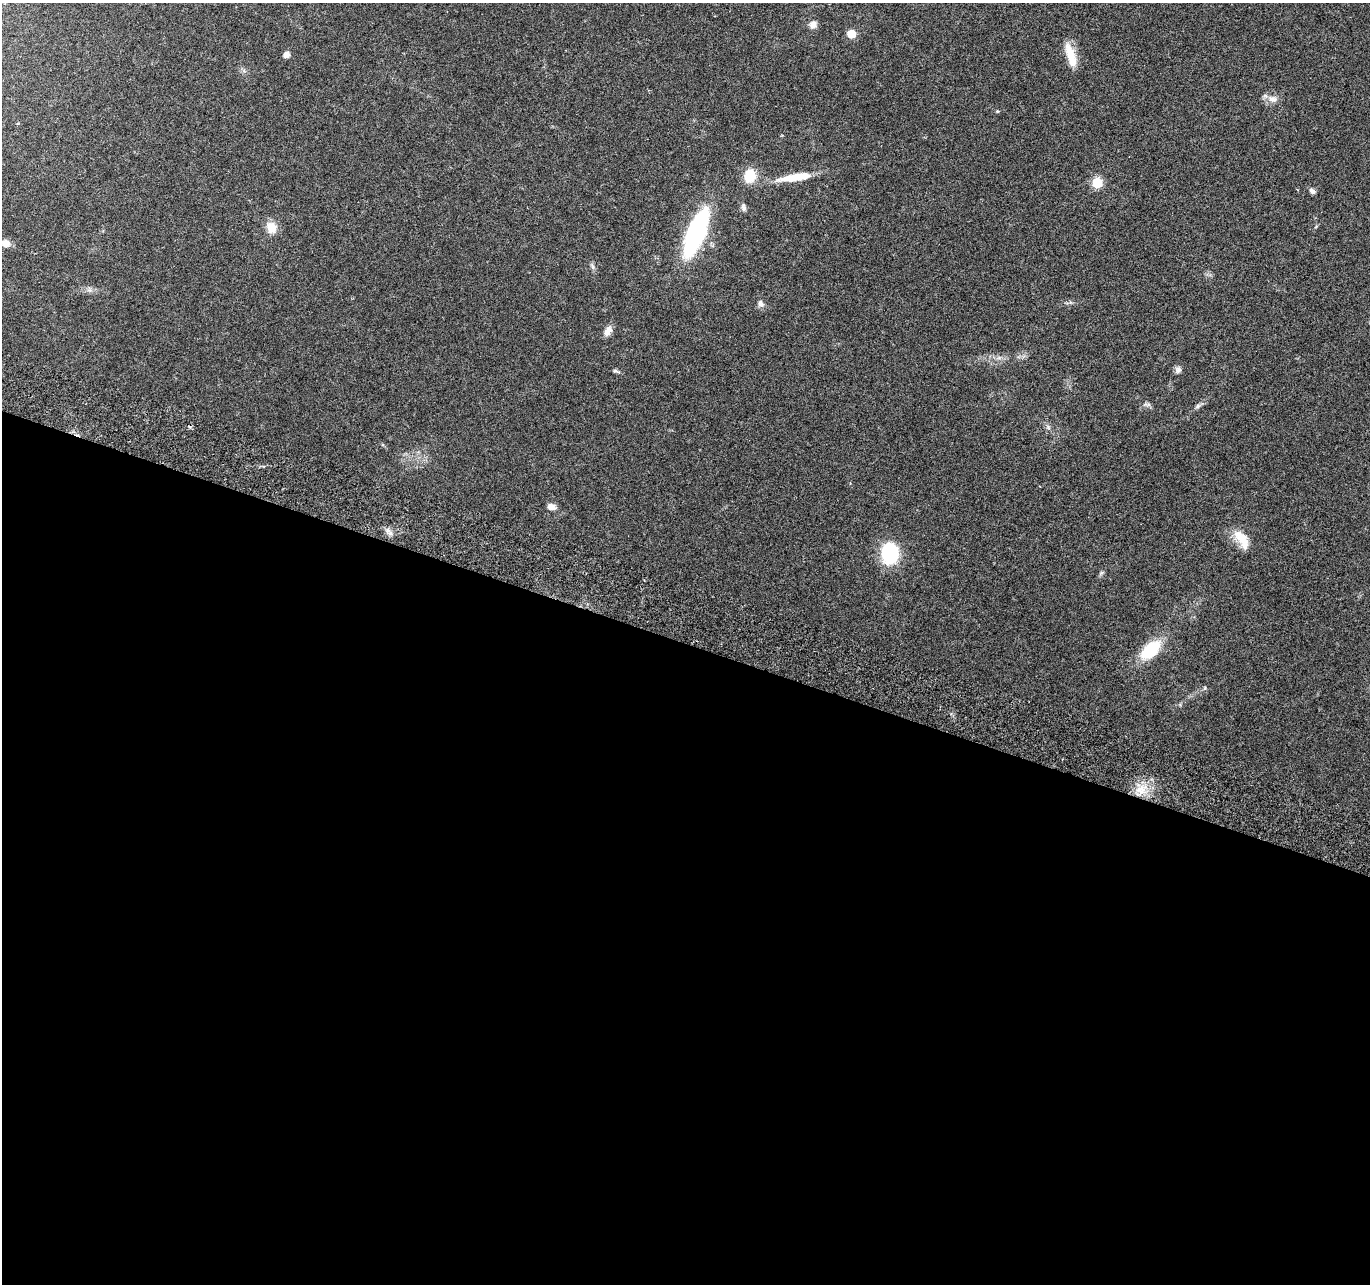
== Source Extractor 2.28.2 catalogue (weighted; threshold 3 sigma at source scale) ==
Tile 14 of 4 x 4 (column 2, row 4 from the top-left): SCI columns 1391-2758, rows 269-1550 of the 5525 x 5730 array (HDU 1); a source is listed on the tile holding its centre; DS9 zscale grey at full resolution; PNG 1372 x 1286 px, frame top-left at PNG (2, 3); no overlay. Shown black and unused: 50% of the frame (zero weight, under 3 of 6 exposures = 3% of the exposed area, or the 3 px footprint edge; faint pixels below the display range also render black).
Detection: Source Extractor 2.28.2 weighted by HDU 2 'WHT'; one run over the whole footprint, this tile lists its part. Background 0.0272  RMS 0.0021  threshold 0.00863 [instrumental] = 3 sigma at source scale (4.09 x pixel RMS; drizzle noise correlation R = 1.36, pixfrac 0.8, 0.0396/0.0396 arcsec/px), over >= 5 px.
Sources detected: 33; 1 cosmic-ray / hot-pixel residue — not listed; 1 inside a brighter listed object's ellipse — not listed separately; the other 31 listed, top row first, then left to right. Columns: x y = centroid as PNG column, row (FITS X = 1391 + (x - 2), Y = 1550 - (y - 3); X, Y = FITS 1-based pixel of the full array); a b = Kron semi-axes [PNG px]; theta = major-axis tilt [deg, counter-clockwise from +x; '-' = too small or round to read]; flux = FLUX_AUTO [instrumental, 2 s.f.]
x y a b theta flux
813 25 8 8 - 1.2
851 34 5 5 - 5.8
1070 53 26 11 -70 3.5
287 55 5 5 - 1.3
1273 99 15 9 -14 1.5
997 111 5 4 - 0.2
750 176 15 12 77 4.5
795 177 43 9 9 5.5
1097 182 6 6 - 13
1312 191 7 5 -46 0.69
743 207 11 6 -80 0.69
271 227 15 13 -67 2.5
696 233 46 16 67 29
6 243 9 8 - 1.5
592 267 9 5 -60 0.53
761 304 10 8 -69 0.82
608 331 13 8 57 1.5
999 358 7 4 -18 0.52
1178 370 9 8 - 0.74
616 371 12 4 -19 0.4
1147 404 10 5 -6 0.51
1197 406 8 6 41 0.52
1048 427 8 4 -46 0.48
551 507 8 6 -6 1.4
390 533 9 7 -33 0.92
1242 539 27 13 -57 4.2
890 553 21 15 -83 14
1101 573 6 5 - 0.35
1150 650 23 12 44 9.3
1205 688 6 4 88 0.27
1141 790 18 14 23 3.9